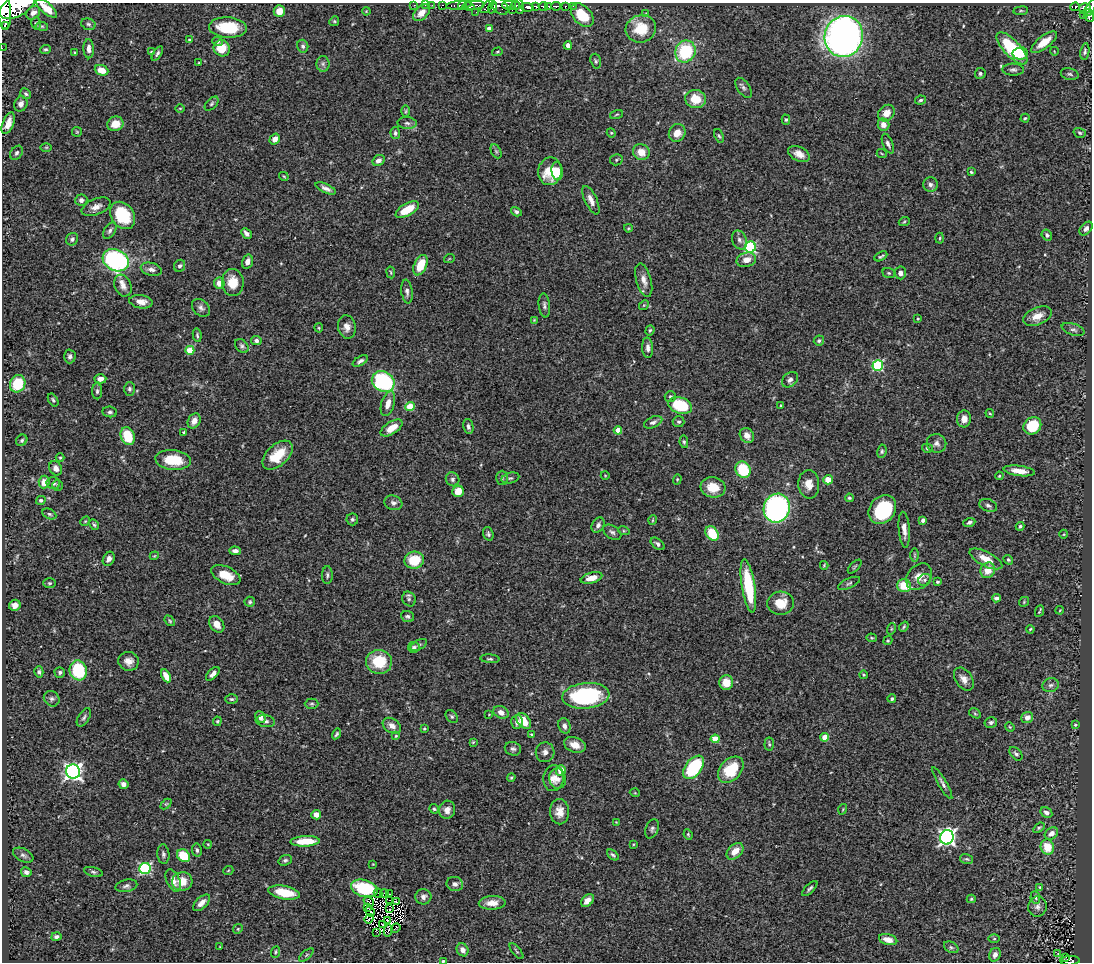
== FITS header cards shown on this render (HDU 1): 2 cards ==
NAXIS1  =                 1090
NAXIS2  =                  960

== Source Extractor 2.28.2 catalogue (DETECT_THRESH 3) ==
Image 1090 x 960 px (HDU 1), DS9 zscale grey, 1 PNG px = 1 image px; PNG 1094 x 964 px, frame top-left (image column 1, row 960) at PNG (2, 3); each listed source drawn as its Kron ellipse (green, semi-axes under 4 px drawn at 4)
Background 0.712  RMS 0.026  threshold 0.0775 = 3 sigma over >= 5 px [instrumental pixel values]
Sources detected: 409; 8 with non-positive FLUX_AUTO (blend fragments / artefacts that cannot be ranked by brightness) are neither listed nor drawn; the other 401 listed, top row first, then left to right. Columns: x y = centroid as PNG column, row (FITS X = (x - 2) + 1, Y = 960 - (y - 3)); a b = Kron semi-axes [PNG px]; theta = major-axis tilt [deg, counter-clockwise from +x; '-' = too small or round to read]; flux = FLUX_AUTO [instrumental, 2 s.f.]
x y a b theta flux
414 5 2 2 - 10
425 5 2 2 - 6.9
432 5 2 2 - 9
442 5 3 3 - 24
459 5 13 3 7 340
463 5 4 4 - 240
474 5 11 3 4 720
499 5 11 7 -44 190
509 5 7 4 -2 260
17 6 19 10 29 3300
487 6 9 4 46 120
516 6 4 3 - 160
519 6 8 4 -83 160
536 6 4 3 - 140
543 6 5 3 - 210
548 6 3 3 - 170
556 6 5 3 - 150
565 6 3 3 - 77
573 6 2 2 - 6.4
469 7 5 4 - 340
527 7 7 4 -7 380
1075 7 5 3 - 130
46 8 13 5 -40 22
492 8 6 4 71 93
1085 8 6 5 - 240
1090 8 9 3 59 290
4 9 21 7 -84 2600
512 10 3 2 - 42
279 11 6 5 - 21
366 11 4 3 - 1.4
1021 11 7 4 7 2.5
476 12 2 2 - 2
33 13 8 6 41 8.3
421 13 10 6 45 13
646 14 4 2 - 1.3
582 15 14 9 -46 47
1083 15 3 2 - 19
1089 15 6 5 - 240
334 21 5 4 - 2.2
36 23 6 5 - 2.9
88 24 7 5 -16 4
5 25 2 2 - 10000
42 26 6 4 -7 2.7
228 27 19 10 -3 67
489 29 4 4 - 13
641 29 15 13 17 50
844 36 21 19 73 1200
189 40 3 3 - 1.8
218 41 5 4 - 2.8
1044 42 15 6 38 29
568 45 4 4 - 9.1
303 46 6 5 - 4.8
2 48 2 2 - 3.6
222 48 8 8 - 32
1012 48 21 8 -47 120
46 49 5 4 - 2.8
89 49 9 5 -88 8.5
685 51 11 10 - 110
1054 51 4 3 - 1.2
1085 51 8 4 81 4.1
151 52 4 4 - 1.8
497 52 5 4 - 2.2
75 53 4 3 - 1.7
157 53 8 4 56 3.7
1020 53 7 6 - 22
596 61 7 5 -73 3.2
199 63 3 2 - 1.9
323 64 8 6 90 4.8
102 70 7 5 -22 25
1013 70 10 6 -1 5
980 73 5 5 - 3.6
1070 74 9 6 -13 4.1
743 88 11 6 -55 5.1
26 94 6 5 - 3.3
696 99 10 9 - 34
921 100 6 4 8 3.4
21 104 8 6 65 9.5
212 104 8 5 46 3.7
180 108 5 3 - 1.5
406 111 5 3 - 2
886 113 9 7 47 18
617 114 7 3 19 1.8
1025 118 4 4 - 2.1
786 120 5 4 - 2.7
8 123 11 5 68 16
407 123 9 6 -3 5.7
115 124 8 7 - 23
883 125 6 6 - 14
77 132 5 5 - 2.1
395 133 6 5 - 4.2
611 133 4 4 - 1.9
677 133 9 8 - 16
1080 133 6 4 -17 3
719 136 7 4 -67 3.1
275 139 6 4 56 12
888 144 10 5 -68 5.6
46 147 6 4 0 2.2
496 151 7 5 -64 3
641 152 8 7 - 21
17 153 7 5 56 4.6
799 154 11 7 -27 14
882 154 5 3 - 1.4
378 160 6 5 - 7.6
616 160 6 5 - 2.7
550 171 14 11 79 46
557 171 9 5 -82 31
971 172 4 3 - 2.5
284 176 5 3 - 1.7
930 184 7 7 - 5.8
326 188 11 4 -25 7.5
81 200 6 5 - 5.5
591 200 15 6 -65 12
96 207 15 8 22 13
407 210 13 6 30 35
516 212 6 4 -30 4
122 215 15 11 -54 71
904 222 5 3 - 2
628 228 4 3 - 1.8
1086 229 8 5 47 5.8
110 231 9 5 57 5.1
246 233 6 4 -45 6.7
1047 235 6 5 - 4.1
940 238 5 3 - 1.9
72 239 6 5 - 4.5
739 240 10 7 -66 6.5
750 247 5 5 - 200
881 256 7 2 27 2.8
449 259 5 3 - 1.4
116 260 14 10 -27 340
746 260 10 7 15 15
247 262 7 5 73 9.4
420 265 11 6 65 40
180 266 6 5 - 4.6
151 269 11 6 -15 7.4
391 272 6 3 -81 1.8
889 273 6 5 - 2.7
900 273 6 5 - 6.8
644 280 17 7 -74 13
233 282 13 11 -88 30
219 283 5 5 - 16
123 286 11 8 -69 12
407 292 12 5 -82 6.2
141 302 12 6 -9 15
544 305 12 5 -83 5.3
644 305 5 4 - 2.1
201 308 10 7 -43 6.8
1037 316 15 8 23 20
918 319 3 3 - 1.7
534 320 3 3 - 1.4
347 327 11 8 -80 12
319 328 4 4 - 2
1073 329 12 5 -18 5.4
650 330 5 4 - 2.5
197 335 7 4 -80 3
819 340 5 5 - 3.2
256 341 5 4 - 6.4
242 346 8 5 -49 4.3
648 348 10 5 -86 6.7
190 350 4 4 - 54
70 356 7 6 - 5.3
360 361 8 4 31 5
878 366 5 5 - 170
100 379 6 4 3 9.4
790 380 9 6 40 7.8
383 381 12 10 -30 200
18 384 9 7 64 72
129 389 7 5 -90 4
97 391 8 5 90 4.1
670 397 5 5 - 4.3
53 400 7 4 -59 3.2
388 404 13 6 74 13
680 405 12 8 -19 76
781 406 3 2 - 1.5
410 407 5 4 - 61
110 412 7 5 -6 4.3
990 413 4 3 - 1.7
964 419 8 7 - 12
194 421 8 6 60 14
653 422 10 5 24 5.6
679 422 6 5 - 3.4
468 426 7 5 -77 5.1
1032 426 9 8 - 68
391 428 12 6 32 22
618 430 4 4 - 31
184 432 3 2 - 1.8
747 435 8 6 -54 12
128 436 9 6 -70 62
22 440 6 5 - 3.2
684 442 6 4 -81 2.7
937 443 10 9 - 7.8
927 448 5 4 - 2.4
882 451 7 4 80 3
277 455 18 10 41 47
60 458 4 4 - 1.8
173 460 18 10 -5 53
56 468 7 6 - 11
743 470 8 7 - 83
1019 471 16 5 -8 19
605 475 4 3 - 1.3
999 476 4 4 - 1.9
502 478 7 6 - 3.7
510 478 9 5 14 4.4
453 479 7 6 - 4.9
677 479 5 4 - 2
828 480 5 4 - 32
44 482 6 5 - 19
53 483 7 6 - 5.1
809 484 14 10 -87 19
57 485 5 5 - 3.3
713 487 12 10 -16 31
458 491 6 5 - 25
849 498 4 4 - 2.3
41 500 5 4 - 2.8
393 503 9 7 -17 6.6
988 505 9 6 -21 5.1
777 508 14 13 - 480
882 510 16 12 51 110
49 514 7 5 -27 3.4
352 519 6 6 - 3.4
653 520 5 3 - 1.5
923 520 4 3 - 8
85 521 5 4 - 1.9
969 522 6 4 20 3.8
94 525 6 4 -61 2.7
598 525 8 6 61 7
1020 526 4 3 - 3.2
904 530 18 5 -85 12
624 531 6 3 -18 1.8
612 532 10 6 -32 5.5
712 533 8 6 -55 50
488 534 7 5 -74 3.7
1064 534 4 3 - 1.4
658 544 8 4 -38 4.6
235 551 5 4 - 8.2
914 555 6 4 90 2.3
154 556 4 3 - 1.5
109 559 7 5 61 7.3
986 559 18 7 -27 24
414 560 9 8 - 47
1008 560 5 3 - 2.4
824 565 4 3 - 1.8
855 567 9 3 45 2.2
988 570 8 7 - 21
226 575 15 8 -26 31
327 575 9 5 88 4
919 577 15 11 48 20
592 578 11 5 15 18
925 580 6 5 - 4.2
937 582 3 3 - 2.6
49 583 6 5 - 3.1
849 583 12 5 24 4.6
748 586 27 6 -81 98
904 586 7 6 - 38
996 598 4 4 - 4.9
409 599 7 6 - 4.3
250 602 5 5 - 3.2
1024 602 5 4 - 2
781 603 13 11 5 32
15 605 6 5 - 11
1060 610 4 3 - 1.5
1039 611 6 2 66 2
407 616 6 5 - 3.8
170 621 6 4 -50 2.3
217 624 9 6 -53 17
904 627 5 3 - 2.4
891 629 6 3 71 2.1
1030 629 4 3 - 1.8
872 638 5 4 - 2.1
888 641 5 4 - 1.9
419 645 9 5 28 4.3
414 647 6 5 - 4.1
490 659 9 4 -5 3.5
129 661 10 9 - 13
379 662 13 12 - 61
78 670 10 8 -73 100
39 672 5 4 - 3.7
60 672 5 5 - 4.4
213 674 8 4 45 8.4
863 675 4 4 - 2.4
166 676 7 4 -62 15
964 679 13 8 -56 13
726 682 7 6 - 24
1050 685 8 7 - 5.8
586 696 24 13 6 210
52 699 8 7 - 5.4
232 699 6 4 -2 3.2
892 699 4 4 - 4.2
312 704 7 5 1 3.1
501 712 8 6 -29 10
975 713 6 4 -31 2.3
489 714 3 2 - 0.99
452 716 7 5 -50 3.4
84 717 10 5 58 4.5
260 717 6 5 - 8.9
1027 717 6 5 - 14
217 721 5 4 - 1.9
265 721 9 6 -8 6.3
524 721 9 6 -51 35
517 722 7 6 - 5.8
991 722 6 5 - 4.2
1075 725 4 3 - 1.9
392 726 10 7 -32 12
564 726 8 6 -72 7.1
1010 727 5 4 - 1.8
424 729 4 3 - 2
336 734 5 3 - 2.8
532 735 3 3 - 3.3
396 736 4 3 - 1.6
825 737 4 4 - 33
715 739 4 4 - 52
473 742 3 3 - 1.7
769 744 6 5 - 2.7
575 745 11 7 -19 17
513 749 8 6 -16 5.3
545 752 10 9 - 9.4
1016 754 8 5 -49 4.5
694 767 13 8 52 130
561 770 5 4 - 25
731 770 15 10 46 60
73 772 7 7 - 660
511 778 4 3 - 2
553 778 13 10 85 15
558 779 10 8 -78 10
942 783 18 4 -60 6.8
123 784 5 5 - 9
635 793 5 3 - 1.4
166 804 6 4 44 2
434 809 5 4 - 2.6
843 809 5 3 - 1.6
447 810 9 8 - 13
560 812 12 9 -89 18
1046 813 6 5 - 6.1
316 815 5 4 - 12
616 822 4 4 - 1.3
1039 828 6 4 36 2.7
652 829 10 6 69 4.7
1051 833 7 5 34 10
688 834 5 3 - 2
947 837 7 6 - 570
305 841 15 5 2 42
208 844 4 3 - 1.3
633 844 3 2 - 1.6
1047 847 7 6 - 35
197 850 7 5 -80 3.9
735 851 10 6 44 19
163 854 10 6 -86 5
23 855 11 6 -26 6.2
613 855 7 4 -41 3.3
184 856 7 5 -41 52
967 859 7 5 -15 3
285 860 7 5 19 3.6
373 864 2 2 - 0.97
145 868 6 5 - 210
228 871 5 3 - 1.7
26 872 5 4 - 5.8
93 872 9 4 -14 4
173 881 12 6 -67 11
182 881 10 9 - 26
455 884 8 7 - 6.7
126 886 11 6 12 5.6
1040 887 4 3 - 1.8
364 888 13 8 -16 98
810 888 10 4 45 3.7
284 892 16 6 -10 50
378 893 5 2 - 2.7
384 893 4 2 - 0.68
390 894 3 2 - 2.6
423 897 8 7 - 8
1035 898 6 5 - 3.3
971 899 4 4 - 2.2
390 900 3 2 - 2.6
587 900 7 5 45 11
396 901 3 2 - 0.84
369 902 6 2 -36 0.81
202 903 10 5 43 13
492 903 13 6 2 17
367 907 4 2 - 0.91
1037 907 10 9 - 8.2
390 909 3 2 - 0.83
370 911 5 3 - 1.9
369 919 5 2 - 1.5
387 920 3 2 - 1.4
382 924 3 2 - 1.4
396 928 5 2 - 1
238 929 5 4 - 2.2
388 930 6 2 78 2.5
377 932 2 2 - 1.4
56 936 5 4 - 4.6
994 939 6 4 0 1.9
888 940 9 5 -14 17
220 947 3 2 - 1.2
951 947 8 5 -29 3.6
463 950 7 5 -60 8.3
516 951 9 3 -51 3
275 952 6 4 67 2.3
1058 953 4 3 - 1.9
306 955 9 4 42 3.4
995 955 7 5 64 8.2
1066 957 2 2 - 4.2
443 961 4 4 - 2.4
1070 961 9 4 3 110
At the frame edge (FLAGS 8, measured only in part): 7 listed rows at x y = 17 6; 46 8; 1090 8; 4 9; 2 48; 443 961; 1070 961
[8 non-positive-flux detections neither listed nor drawn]